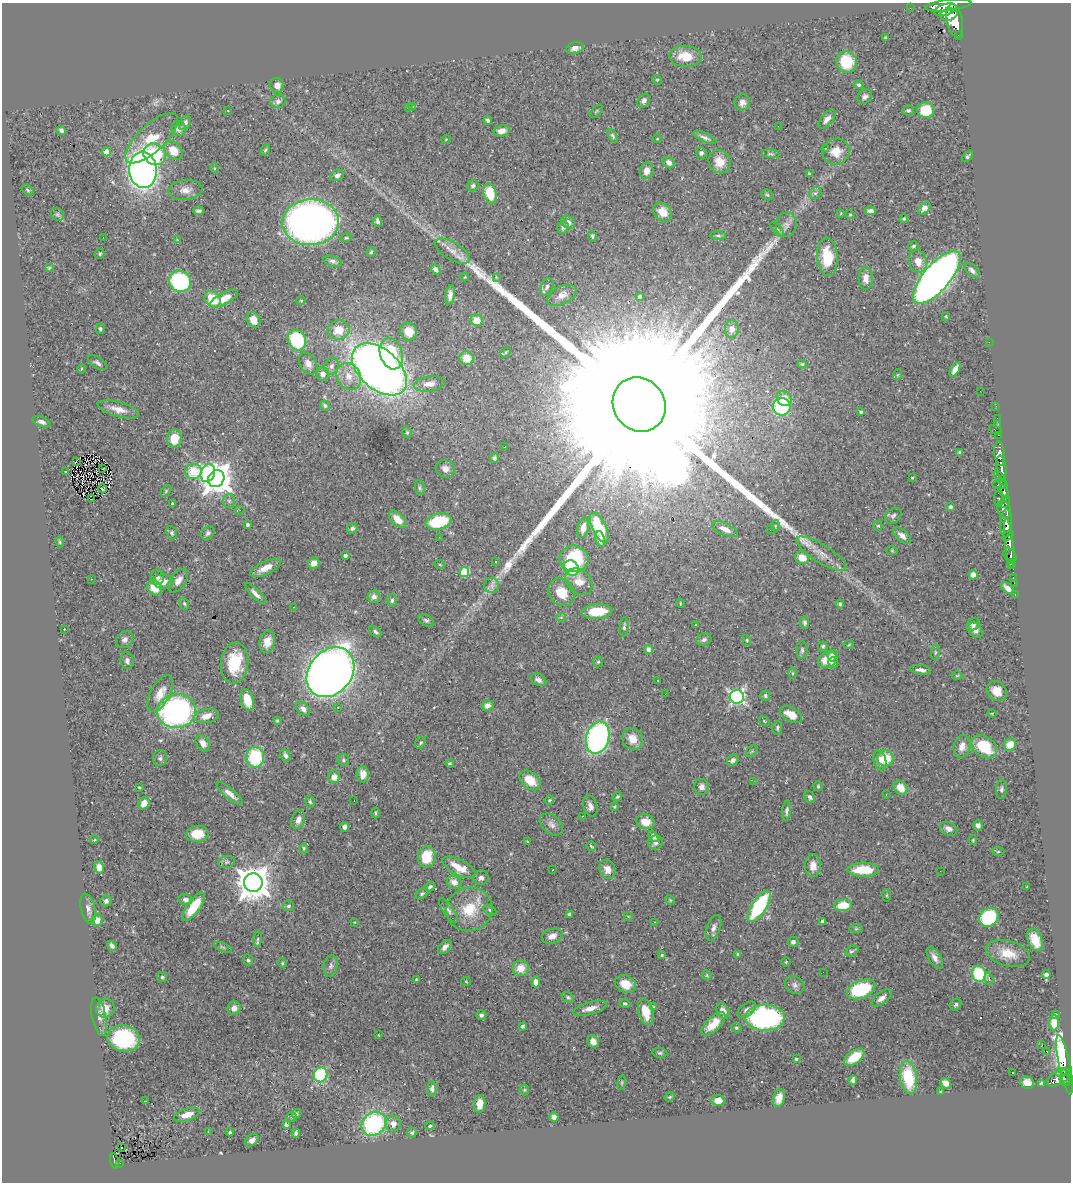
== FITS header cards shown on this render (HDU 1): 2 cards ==
NAXIS1  =                 1069
NAXIS2  =                 1180

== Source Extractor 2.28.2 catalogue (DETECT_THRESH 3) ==
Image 1069 x 1180 px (HDU 1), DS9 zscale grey, 1 PNG px = 1 image px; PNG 1073 x 1184 px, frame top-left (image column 1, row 1180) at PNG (2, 3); each listed source drawn as its Kron ellipse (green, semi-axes under 4 px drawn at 4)
Background 0.687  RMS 0.018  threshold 0.055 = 3 sigma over >= 5 px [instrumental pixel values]
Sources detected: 445; all 445 listed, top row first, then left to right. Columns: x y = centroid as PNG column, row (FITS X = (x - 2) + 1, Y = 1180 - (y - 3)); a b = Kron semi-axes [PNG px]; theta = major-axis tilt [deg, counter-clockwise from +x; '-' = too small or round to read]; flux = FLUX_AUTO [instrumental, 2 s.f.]
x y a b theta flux
948 5 23 5 6 2200
910 8 2 2 - 5.1
945 10 11 5 15 880
949 15 9 6 16 1000
955 21 17 8 -79 2200
959 35 3 3 - 51
886 38 4 3 - 2.1
575 48 9 5 12 6
686 56 16 10 -2 26
846 62 11 10 - 49
657 80 5 4 - 1.7
277 85 7 7 - 8.5
859 85 5 4 - 2.1
865 97 8 6 39 4.2
278 101 7 6 - 4.2
644 101 7 6 - 4.5
742 103 8 7 - 6.5
412 107 4 3 - 1.2
408 108 3 2 - 1.8
908 110 6 5 - 3
926 110 8 7 - 42
228 111 3 3 - 3.9
596 111 8 3 45 1.6
827 119 11 5 49 7.2
488 120 4 4 - 2.2
185 123 8 5 60 4.8
778 126 2 2 - 8.9
178 128 7 7 - 5.6
61 131 5 3 - 3.7
501 131 8 5 10 7.2
613 136 8 4 -61 2.3
152 138 34 13 43 36
705 138 12 4 -24 4.7
446 139 5 3 - 0.95
657 139 4 3 - 0.89
825 148 3 2 - 1.1
173 150 11 7 -44 25
265 150 6 4 58 1.8
106 152 4 4 - 21
836 152 14 13 - 18
701 153 5 5 - 3.3
155 154 11 10 - 82
771 154 9 3 -5 2
968 156 7 4 47 2.4
719 162 12 10 -59 17
669 163 6 5 - 5.6
214 168 5 3 - 1.2
143 170 18 14 -85 780
646 171 8 6 74 7.9
809 173 4 3 - 1.4
337 175 7 5 25 4.7
473 186 6 5 - 3.1
28 190 7 4 -37 1.9
185 190 17 10 6 11
815 193 6 5 - 2.7
490 194 10 6 -74 31
767 195 6 5 - 1.6
924 208 7 5 48 7
199 211 5 3 - 3.2
870 211 6 4 -4 5.1
662 212 10 8 -46 16
841 213 4 2 - 0.83
57 214 7 6 - 2.3
850 214 4 4 - 1.3
904 219 4 4 - 1.5
377 221 6 3 -80 2.9
311 222 28 23 3 920
568 222 8 6 -42 5.8
786 225 12 10 80 8
563 227 7 5 73 3.3
777 229 9 4 -48 3
592 236 5 4 - 2
718 236 8 4 -6 2.3
103 237 3 2 - 1.6
346 238 6 4 8 1.8
177 239 2 2 - 0.9
913 246 5 5 - 2.4
452 251 20 9 -30 13
371 252 5 4 - 1.8
100 254 5 5 - 1.9
827 257 19 10 -86 35
332 261 9 5 -17 3.9
918 261 11 9 -77 13
49 268 4 4 - 1.5
435 269 5 4 - 4.8
972 270 9 5 -43 4.6
465 277 4 3 - 0.97
496 277 4 4 - 1
937 277 33 13 50 1300
866 278 11 7 90 9.6
180 281 11 10 - 140
547 287 9 6 65 4.6
450 295 10 4 83 6.6
562 295 16 8 27 9.9
639 296 4 3 - 2.2
212 299 9 7 -48 30
224 299 15 6 28 21
301 301 4 4 - 1.4
946 316 3 3 - 1.1
254 320 8 6 -60 12
477 320 6 5 - 14
100 329 5 4 - 2.4
732 329 8 7 - 10
339 330 11 9 16 23
409 331 9 8 - 19
297 340 11 9 -63 89
989 342 2 2 - 110
506 352 6 4 40 1.7
391 354 16 11 -72 58
466 358 7 6 - 18
97 363 10 5 -33 3.6
308 364 12 8 -58 9.3
802 364 4 4 - 1.3
332 366 9 7 67 5.3
82 369 4 3 - 1.2
379 369 32 20 -42 1000
955 369 8 4 60 8.6
323 374 7 6 - 7.8
897 375 5 3 - 1.2
349 376 14 11 -60 18
429 384 16 7 7 10
980 391 2 2 - 0.59
784 398 8 7 - 13
639 404 28 25 -54 290000
325 405 5 4 - 2.2
996 406 2 2 - 7.7
782 407 9 8 - 91
118 409 21 7 -15 13
861 412 3 3 - 2.1
997 418 2 2 - 7.2
41 422 9 5 -20 4.3
998 424 2 2 - 8.1
995 430 7 3 -26 47
407 432 6 4 -75 1.9
999 435 3 2 - 13
174 439 9 7 88 21
505 447 3 2 - 1.5
960 452 4 3 - 2.7
1000 454 12 5 -85 850
494 458 5 4 - 1.9
76 462 2 2 - 0.29
1001 467 12 5 -83 610
103 468 3 2 - 0.2
445 469 9 8 - 7.6
194 471 8 7 - 79
66 472 3 3 - 2.5
208 473 9 7 70 110
912 478 3 3 - 1.2
1000 478 9 4 -53 240
216 479 9 7 53 2000
1000 485 8 4 -4 320
420 488 7 4 -73 2.2
102 489 4 3 - 1.1
166 491 7 4 47 1.6
1004 492 7 4 -66 340
999 498 8 5 -90 170
92 499 3 2 - 0.75
229 501 7 6 - 2.8
1005 502 6 4 70 220
172 503 3 2 - 1.6
950 507 4 3 - 4.4
1004 509 9 6 -64 550
239 510 5 2 - 3.1
893 516 9 6 43 3.6
397 519 10 6 -46 12
439 522 13 7 14 69
1006 523 14 6 88 1300
247 524 3 3 - 3.1
775 526 5 3 - 1.1
878 526 5 4 - 1.6
352 528 5 4 - 3.2
583 528 10 5 78 8.6
599 528 16 7 -65 44
725 529 14 6 -25 10
770 529 3 2 - 1.9
172 533 6 5 - 2.6
208 533 7 6 - 3.2
1008 535 6 3 39 300
902 536 11 5 -41 6.6
439 537 2 2 - 14
600 539 8 5 -79 6.5
60 542 5 4 - 1.6
1009 544 25 4 -83 590
892 551 6 3 -19 1.1
821 554 29 9 -32 16
345 555 4 3 - 2.4
1010 555 8 5 -51 190
802 558 7 6 - 17
574 559 14 13 - 81
496 561 3 2 - 1.4
314 563 5 5 - 9.9
1011 564 4 3 - 67
440 565 5 3 - 1.2
266 568 17 6 25 13
571 568 8 7 - 120
464 572 5 4 - 58
973 575 5 4 - 6.8
157 577 7 6 - 4
1013 578 3 2 - 10
91 579 2 2 - 0.83
178 581 13 7 56 9.2
163 582 10 7 -6 12
579 582 15 11 -46 15
1014 583 2 2 - 6
492 585 7 7 - 5.3
154 588 8 6 -43 23
1008 588 8 4 -40 6.4
562 592 14 12 -55 25
255 593 14 4 -44 6.7
1015 594 3 2 - 10
374 597 6 6 - 5.7
392 600 6 5 - 2.8
680 603 5 3 - 1
184 604 6 4 -68 2.2
840 604 4 3 - 2.3
294 607 2 2 - 0.84
597 611 15 7 4 36
561 617 5 4 - 1.5
426 620 8 5 -31 3.1
805 623 6 4 -81 2.4
696 624 3 2 - 1.1
973 624 7 5 36 3.9
624 627 9 4 85 2.4
64 629 3 3 - 1.3
975 630 8 6 -51 6.8
375 632 7 4 -36 2.7
125 639 9 7 45 5
704 640 8 6 19 3.5
747 640 5 4 - 1.6
267 642 11 7 79 13
849 644 5 3 - 1.1
823 646 4 4 - 2.1
649 649 4 4 - 10
802 650 9 5 90 2.9
935 652 8 4 82 1.8
833 656 6 5 - 7
827 660 10 7 30 20
127 661 8 6 -80 4.5
598 662 5 4 - 1.8
833 662 5 5 - 6
234 663 20 13 83 54
921 670 10 4 -8 5.5
330 672 27 21 51 1400
793 673 6 4 -89 1.4
957 676 5 3 - 1.4
538 680 8 6 -26 5.1
658 680 2 2 - 0.68
997 691 11 9 -44 15
160 694 20 9 62 19
665 694 2 2 - 2
765 696 5 4 - 2
737 697 7 7 - 290
247 700 11 6 -74 27
487 705 6 5 - 6.6
338 707 3 3 - 1.2
303 709 8 5 -47 5.8
177 711 19 17 10 320
992 713 5 3 - 1.1
791 715 12 6 -30 18
207 716 12 7 10 15
277 721 4 3 - 1.2
764 721 5 3 - 1.2
777 728 7 4 83 2
598 738 16 11 75 280
633 739 11 10 - 15
203 743 8 6 -55 9.4
421 743 6 5 - 2.1
1010 745 6 5 - 21
962 746 11 8 76 11
984 747 14 10 -35 53
752 751 6 5 - 2
285 756 6 4 -64 3.3
255 757 10 9 - 74
160 758 8 7 - 3.4
885 758 8 8 - 32
343 760 6 5 - 2.5
733 760 6 5 - 4.1
880 760 10 6 -73 12
449 763 4 3 - 1.8
363 774 8 6 -89 9
334 777 6 6 - 9.1
530 780 12 8 -41 24
754 781 2 2 - 1.4
818 786 4 4 - 1.4
139 787 3 2 - 1.1
702 787 8 7 - 5.3
900 788 8 6 -48 18
1001 789 9 5 86 3.5
230 794 16 5 -40 8.5
886 795 3 2 - 1.2
617 797 5 4 - 1.8
810 797 6 5 - 3.2
549 800 5 4 - 1.4
354 801 3 2 - 1.5
310 802 6 4 -73 1.9
144 803 6 5 - 11
590 806 11 6 -74 6
614 807 3 3 - 1.2
787 811 10 4 84 3.7
375 813 5 3 - 1.7
582 816 2 2 - 1
298 820 9 6 69 7.6
645 822 9 7 -16 16
551 824 13 9 -42 7
978 825 5 4 - 4.5
345 827 4 4 - 6.1
949 829 9 6 -25 6.7
197 834 11 8 5 22
653 837 6 4 -53 4.9
94 840 4 3 - 1
973 840 5 4 - 1.3
527 841 3 2 - 0.72
655 843 7 7 - 4.8
591 846 5 2 - 1.3
304 848 5 4 - 1.6
998 852 6 4 2 1.4
427 857 11 8 79 34
226 862 8 6 15 3.4
813 866 11 8 89 11
99 867 6 4 -78 8.8
459 867 18 7 -27 23
608 869 10 7 -66 12
553 870 2 2 - 0.82
863 870 16 7 0 36
940 871 3 2 - 0.91
481 878 7 7 - 5.3
454 882 7 6 - 8.6
253 883 9 9 - 2500
430 887 5 4 - 2.6
1027 887 3 2 - 1
422 894 7 5 36 2.4
887 895 6 3 -83 1.3
185 900 7 5 -15 4.7
670 900 5 4 - 1.5
106 901 5 5 - 3
843 905 9 5 5 33
289 906 5 5 - 3.4
759 906 18 7 57 110
194 907 17 6 55 32
88 909 15 7 -76 6.4
469 909 23 21 17 41
448 910 14 5 -55 4.1
490 910 7 4 -29 2.1
570 914 4 4 - 2.9
628 916 4 3 - 0.88
989 917 10 9 - 97
97 920 6 5 - 11
822 921 4 3 - 4.1
355 922 3 2 - 0.79
654 922 3 2 - 1.1
713 928 13 6 69 5.7
856 929 7 4 -1 1.9
552 936 10 7 19 8.4
258 939 8 4 87 2.1
1035 940 12 7 -67 18
793 942 5 5 - 4
112 946 5 4 - 4.1
223 947 9 3 -23 2
445 947 8 5 47 6.2
851 951 7 5 26 2.3
1008 953 22 12 -15 25
738 954 4 4 - 2.2
662 955 4 3 - 1.4
935 958 12 6 -61 7.4
248 960 6 4 -60 2.3
786 962 4 4 - 1.5
282 963 4 4 - 1.5
331 966 11 7 80 4.9
521 968 8 8 - 16
823 972 2 2 - 0.91
979 974 8 7 - 83
707 975 5 4 - 1.3
1046 975 4 4 - 4
162 977 5 5 - 1.8
416 979 3 2 - 1.1
989 979 6 4 -71 2.5
466 981 5 3 - 1
536 982 5 4 - 8.5
625 984 11 8 -22 18
795 985 10 8 -36 5.5
861 989 15 8 22 87
568 997 7 4 -36 2.2
882 998 12 5 38 7.1
625 1003 6 4 -13 1.7
956 1005 6 5 - 2.3
654 1007 4 4 - 1.8
105 1008 9 9 - 15
234 1008 7 6 - 8.4
590 1008 17 6 16 11
747 1010 11 6 36 5.5
723 1011 8 6 -62 7.7
646 1012 13 7 -76 27
481 1015 5 5 - 3
1055 1015 4 4 - 2.7
99 1017 19 7 -79 6.7
765 1018 19 13 -1 260
1054 1023 7 5 89 22
713 1024 15 7 44 20
522 1026 3 3 - 2.8
736 1028 5 4 - 1.8
378 1035 3 2 - 0.78
124 1038 16 13 -11 110
593 1041 6 5 - 7.6
1042 1045 2 2 - 170
1046 1051 2 2 - 220
660 1053 7 5 -8 2.4
854 1057 11 6 35 31
796 1059 3 3 - 1.5
1065 1065 30 5 -79 300
1065 1071 4 3 - 110
1013 1073 2 2 - 0.84
1061 1073 5 3 - 56
321 1075 7 6 - 90
908 1077 17 8 -82 57
1058 1078 13 6 29 500
853 1080 4 4 - 5.1
1065 1080 6 5 - 290
622 1083 7 3 81 1.6
946 1083 6 5 - 10
1027 1083 7 6 - 9.8
1042 1084 3 3 - 10
432 1089 7 4 -90 4.2
524 1090 5 5 - 1.8
941 1091 4 2 - 1
670 1097 5 4 - 1.3
779 1098 9 6 76 9.6
718 1100 6 5 - 15
146 1101 3 2 - 0.15
480 1104 8 5 85 14
296 1114 5 4 - 2.6
187 1115 13 6 18 12
291 1117 5 5 - 1.7
554 1117 5 4 - 7.7
286 1124 4 3 - 2.4
374 1124 13 11 41 150
393 1124 8 7 - 8.8
430 1126 5 3 - 1.5
208 1131 2 2 - 0.93
230 1132 4 3 - 1.5
296 1133 4 3 - 2.4
412 1133 5 4 - 2.2
252 1140 7 5 37 5.6
121 1147 2 2 - 3.2
115 1161 7 4 -77 110
120 1163 2 2 - 8.5
At the frame edge (FLAGS 8, measured only in part): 1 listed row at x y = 948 5